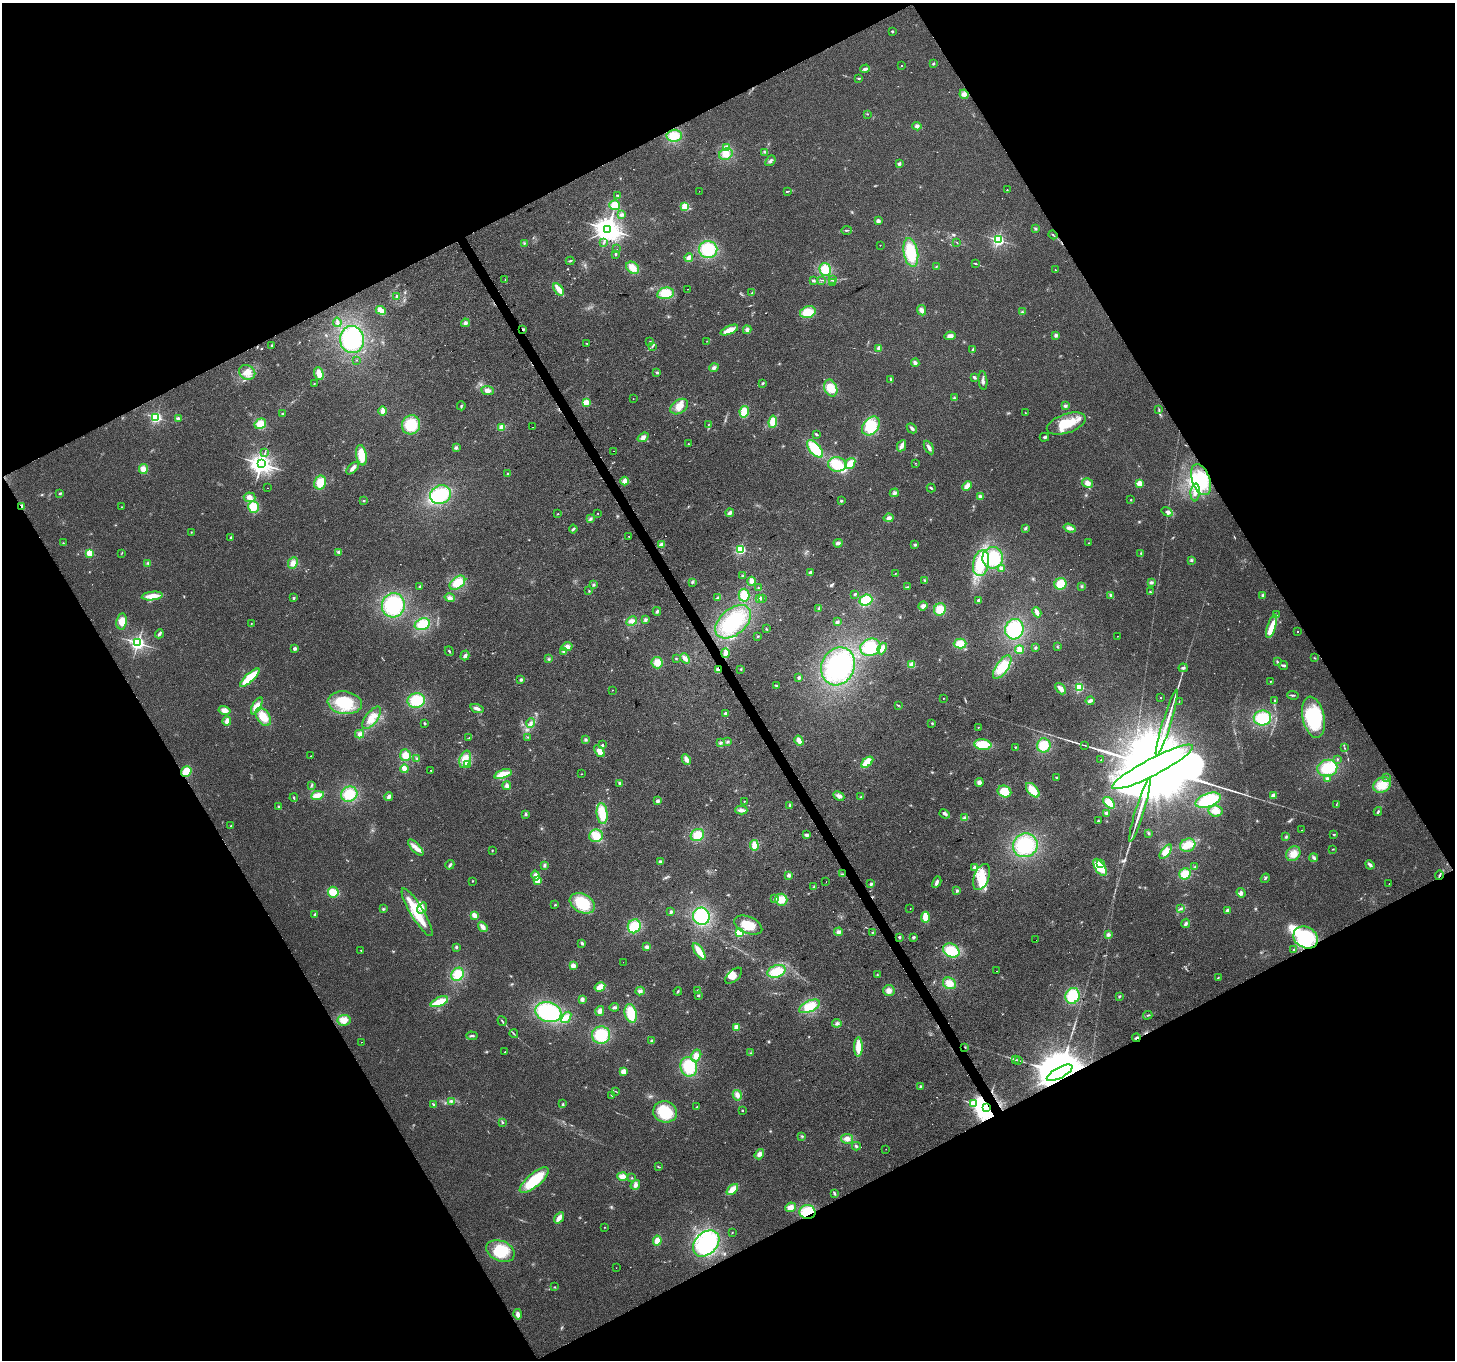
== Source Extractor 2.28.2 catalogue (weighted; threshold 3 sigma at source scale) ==
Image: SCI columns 1-5810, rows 108-5538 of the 5813 x 5705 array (HDU 1 of 3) = the unmasked area's bounding box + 8 px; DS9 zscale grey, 4 x 4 block average (1 PNG px = mean of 4 x 4 image px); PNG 1457 x 1362 px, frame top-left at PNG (2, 3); each listed source drawn as its Kron ellipse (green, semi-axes under 4 px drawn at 4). Shown black and unused: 47% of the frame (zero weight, under 2 of 3 exposures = <1% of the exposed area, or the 3 px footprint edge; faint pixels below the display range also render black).
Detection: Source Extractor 2.28.2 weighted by HDU 2 'WHT'. Background 0.035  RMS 0.0064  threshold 0.0286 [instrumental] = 3 sigma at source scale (4.5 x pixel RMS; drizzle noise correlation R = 1.50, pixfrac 1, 0.0396/0.0396 arcsec/px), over >= 5 px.
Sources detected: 597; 5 too faint to see at this stretch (4 x 4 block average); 8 inside a brighter object's white glare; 12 cosmic-ray / hot-pixel residue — neither listed nor drawn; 3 coinciding with a brighter row at this scale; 27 inside a brighter listed object's ellipse — not listed separately; of the other 542, all 500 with FLUX_AUTO >= 1.22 (the completeness limit of this list) listed and drawn (42 fainter detections not listed), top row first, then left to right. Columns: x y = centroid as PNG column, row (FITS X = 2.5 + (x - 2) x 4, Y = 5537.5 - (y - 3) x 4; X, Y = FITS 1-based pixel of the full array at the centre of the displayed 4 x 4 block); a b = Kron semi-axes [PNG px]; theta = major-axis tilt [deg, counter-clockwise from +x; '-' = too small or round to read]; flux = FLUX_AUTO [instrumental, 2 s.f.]
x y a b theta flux
892 31 2 2 - 13
933 64 2 2 - 14
901 66 2 2 - 3.2
865 69 5 3 - 9.3
859 78 4 2 - 3.4
964 94 5 4 - 16
868 114 2 2 - 1.9
917 126 4 4 - 11
674 136 7 6 - 51
727 148 2 2 - 130
764 152 3 2 - 3.4
726 154 7 5 27 32
770 161 6 3 50 8.2
899 164 2 2 - 38
1007 190 2 2 - 3.7
699 191 2 2 - 1.7
787 191 4 2 - 3.6
617 195 3 2 - 3.1
615 205 5 5 - 48
685 206 4 4 - 37
622 215 4 3 - 9.1
878 221 3 3 - 13
1035 228 3 3 - 4.9
608 229 4 3 - 4100
847 230 5 2 - 4.3
1053 235 5 2 - 4.2
998 240 2 2 - 850
604 242 2 2 - 2.1
957 242 2 2 - 1.3
524 243 2 2 - 2
880 245 2 2 - 2.5
617 249 2 2 - 5.4
708 250 9 8 - 150
911 253 15 7 -79 130
615 254 3 2 - 2.7
689 258 4 2 - 22
570 261 4 2 - 4.4
975 264 4 2 - 3.3
936 266 2 2 - 1.4
633 268 7 5 -43 38
825 269 7 5 -76 56
1055 270 2 2 - 1.2
505 280 2 2 - 1.5
822 280 4 2 - 2.6
832 280 3 2 - 3.7
813 281 3 2 - 6.5
833 282 3 2 - 4.3
559 289 7 3 -54 35
688 289 2 2 - 5.4
666 293 8 5 11 59
752 293 4 2 - 3.4
397 296 4 2 - 4.7
381 310 5 4 - 29
921 310 5 4 - 15
808 312 8 5 15 70
1022 312 3 2 - 4
337 322 4 3 - 7.3
465 323 4 4 - 9.4
523 329 3 2 - 5.2
729 330 9 3 23 47
747 330 4 4 - 11
950 336 6 4 12 15
1055 336 4 2 - 5.1
352 339 13 12 - 300
650 341 2 2 - 1.8
707 341 2 2 - 1.5
586 343 3 2 - 1.7
272 346 3 2 - 2.8
652 346 2 2 - 2
879 348 4 3 - 14
972 350 4 2 - 5.3
357 360 2 2 - 2.6
915 363 4 3 - 11
714 368 5 3 - 11
247 372 8 7 - 36
657 372 4 2 - 5.6
319 374 6 4 -70 35
974 377 3 2 - 7.1
890 380 4 2 - 5.4
983 380 9 3 -84 11
763 383 3 2 - 3.5
314 384 2 2 - 2.8
831 388 9 6 -66 44
487 390 6 4 -7 20
954 398 3 3 - 4.5
633 399 2 2 - 1.2
586 402 2 2 - 190
461 406 4 2 - 4.5
1065 406 2 2 - 11
679 407 10 6 36 42
1159 410 2 2 - 1.5
383 411 4 3 - 21
744 412 6 4 79 49
282 413 2 2 - 2.5
1025 413 3 2 - 1.8
156 417 2 2 - 630
178 418 4 3 - 7.2
773 422 6 4 83 50
260 424 6 5 - 40
1066 424 20 9 19 110
411 425 10 9 - 120
708 425 2 2 - 1.3
871 426 10 7 51 100
502 427 4 3 - 17
533 427 2 2 - 2.5
912 428 5 2 - 9.4
816 434 3 3 - 3.9
643 437 6 4 36 16
1044 437 5 2 - 5
688 444 2 2 - 3.8
902 446 6 3 63 18
456 448 2 2 - 35
929 448 7 3 -61 13
815 449 10 5 -49 110
614 451 2 2 - 3
265 453 2 2 - 1.5
361 455 10 5 -80 70
850 463 6 4 52 38
915 463 2 2 - 1.3
261 464 3 3 - 2700
837 464 9 7 -7 100
353 468 8 3 45 16
143 469 5 4 - 24
508 474 3 2 - 3.9
1201 480 16 9 -68 130
625 481 4 3 - 23
320 482 7 6 - 50
1088 483 5 5 - 20
1139 483 2 2 - 160
967 486 5 3 - 27
267 488 2 2 - 1.8
931 488 4 2 - 3.9
1195 492 9 4 86 21
894 493 4 3 - 9.2
60 494 2 2 - 17
440 495 10 9 - 150
980 496 4 3 - 8
250 497 6 5 - 16
1131 500 2 2 - 2.2
364 501 2 2 - 2.4
841 501 2 2 - 5.5
22 506 3 2 - 5.1
121 507 2 2 - 3.5
253 507 6 5 - 55
1167 512 6 4 -34 11
598 513 2 2 - 2.3
730 513 4 3 - 11
558 514 2 2 - 4.1
591 518 2 2 - 3.2
889 518 5 4 - 12
1025 528 4 2 - 5.3
1070 528 6 4 -18 16
573 529 4 2 - 5.3
191 532 2 2 - 2
629 536 2 2 - 8.8
231 537 3 2 - 3.1
63 543 2 2 - 1.8
838 543 4 3 - 12
1088 543 2 2 - 1.5
661 545 4 3 - 14
915 545 3 2 - 5.3
741 549 2 2 - 490
339 552 4 3 - 6.1
89 553 2 2 - 240
122 554 2 2 - 1.3
1141 554 2 2 - 2.2
993 558 11 10 - 150
1191 560 3 3 - 6.4
148 563 3 2 - 4
293 563 6 4 64 18
981 563 13 8 78 160
1002 568 4 4 - 9.5
810 573 4 3 - 9.7
895 574 2 2 - 1.8
743 576 2 2 - 1.9
925 580 3 2 - 2.4
751 581 4 3 - 24
692 582 3 2 - 4
457 583 9 5 38 61
1151 583 4 3 - 7.3
594 584 3 3 - 5.8
1060 584 6 5 - 64
1081 586 3 3 - 4.6
420 587 3 2 - 5.6
908 587 3 2 - 3.1
758 588 2 2 - 1.9
589 591 2 2 - 1.8
1150 592 3 2 - 3.5
855 594 3 2 - 4.8
744 595 6 5 - 49
1111 595 3 3 - 6.8
1263 595 3 3 - 7.7
152 596 10 4 6 51
294 598 2 2 - 19
450 598 5 4 - 12
718 598 3 3 - 7.1
760 598 4 2 - 9.7
762 599 2 2 - 2.9
866 600 6 5 - 92
979 600 2 2 - 42
393 605 12 11 - 220
923 606 5 3 - 15
819 608 3 2 - 3.2
940 609 6 6 - 56
657 611 4 2 - 5.6
1037 612 5 2 - 21
1276 615 4 2 - 5
645 620 4 3 - 6.3
122 621 8 5 81 49
632 621 6 4 30 14
733 622 21 13 41 210
837 622 3 2 - 8.9
251 624 2 2 - 2.1
422 624 8 5 21 80
1272 626 12 4 72 53
766 629 3 2 - 2.4
1014 629 10 9 - 190
1297 631 2 2 - 2.1
159 634 5 3 - 8.6
758 636 3 2 - 3
1117 636 2 2 - 1.4
138 643 2 2 - 1300
960 644 6 5 - 52
1057 646 2 2 - 2.2
567 647 5 4 - 18
870 647 10 8 22 120
295 648 2 2 - 40
882 648 6 4 68 28
1035 648 3 2 - 5.1
1019 650 4 4 - 20
449 651 5 2 - 3.8
564 651 4 3 - 8.9
726 653 5 3 - 23
465 655 5 3 - 10
685 658 6 4 -48 16
1315 658 2 2 - 2.4
549 659 3 2 - 3
676 659 2 2 - 2.1
1277 661 3 2 - 3.6
657 663 6 5 - 35
912 665 2 2 - 170
1283 665 5 2 - 6.5
838 666 19 16 64 310
1002 667 13 6 55 77
1183 668 4 3 - 7.4
741 669 2 2 - 2.9
718 670 3 3 - 17
799 677 2 2 - 35
250 678 13 4 42 93
521 680 3 3 - 7.1
1270 681 2 2 - 1.7
776 686 3 2 - 4.2
1079 687 2 2 - 400
1061 689 6 3 -47 21
612 690 2 2 - 2.1
1293 695 6 2 -2 4.8
943 698 2 2 - 3.7
1161 698 2 2 - 4.6
416 700 9 7 6 110
1275 700 2 2 - 2.1
1090 701 4 2 - 14
1179 702 3 2 - 2.3
345 703 17 11 -8 140
899 705 2 2 - 1.6
257 706 9 4 61 45
477 708 7 3 -19 15
224 710 6 3 -13 27
726 713 3 2 - 7
263 717 10 6 -55 71
1313 717 21 11 -78 250
372 718 13 6 53 42
1262 718 8 7 - 130
227 721 4 3 - 18
425 723 3 2 - 3.6
531 723 5 2 - 8.9
932 723 3 2 - 2.9
1167 723 34 2 73 55
978 727 2 2 - 3.4
359 734 4 3 - 11
527 737 2 2 - 2.1
469 738 3 2 - 2.1
585 739 3 3 - 6.2
727 741 2 2 - 3.4
799 741 5 3 - 30
720 743 4 3 - 6.4
602 745 2 2 - 12
983 745 8 5 -7 100
1044 745 7 7 - 76
1084 745 3 2 - 1.6
1015 747 2 2 - 7.2
1344 748 2 2 - 2.2
599 751 6 4 -53 27
405 755 6 5 - 33
311 756 2 2 - 1.7
417 759 4 2 - 4.4
465 759 9 5 72 47
686 759 6 4 -64 18
1337 759 2 2 - 4.7
1101 760 2 2 - 1.6
867 762 7 4 41 64
468 765 3 2 - 5.5
1153 767 45 8 27 180000
1327 768 10 8 14 110
404 769 4 3 - 29
431 770 2 2 - 4.3
186 772 6 5 - 50
503 774 9 4 18 57
582 774 2 2 - 2
1056 777 2 2 - 13
1387 778 3 2 - 4.8
1327 779 4 3 - 10
979 782 4 4 - 15
620 783 4 2 - 5
311 785 3 2 - 3.7
1382 785 9 7 28 56
507 786 4 3 - 14
1033 790 8 5 -47 63
1004 792 7 5 -23 65
349 794 8 7 - 97
317 795 6 4 11 32
1273 795 4 3 - 13
839 796 6 3 -27 16
389 797 5 3 - 10
861 797 4 2 - 5.6
294 798 4 2 - 4.4
1208 800 13 6 20 170
658 801 3 3 - 9.2
744 801 2 2 - 3
1109 803 7 4 -46 65
1336 805 2 2 - 1.5
789 806 3 2 - 3.7
278 807 2 2 - 2.8
741 810 6 3 0 15
1140 810 33 2 73 50
1216 811 7 5 -7 37
1378 811 4 2 - 5
602 813 10 5 -84 84
1107 813 4 3 - 7.2
526 814 3 2 - 5.2
945 814 5 2 - 6.9
965 818 4 3 - 8.1
1098 821 3 2 - 3.3
231 826 2 2 - 4.7
1302 830 2 2 - 2.2
1149 833 3 2 - 4.8
1334 834 2 2 - 3.3
697 835 7 6 - 60
806 835 4 3 - 8.3
596 836 7 6 - 54
1286 837 3 2 - 3.8
754 845 5 3 - 43
1025 845 12 11 - 200
1188 845 8 6 24 40
416 848 10 4 -47 25
1333 849 3 2 - 2.1
492 850 2 2 - 2
1166 852 8 4 51 36
1293 854 8 6 49 35
1314 858 4 3 - 7.7
660 862 3 3 - 7.3
1101 863 2 2 - 75
450 865 5 2 - 6.7
544 865 3 3 - 6.7
1370 865 5 3 - 12
975 867 3 2 - 13
1100 867 9 5 -56 74
1195 867 2 2 - 2.9
842 874 2 2 - 2.5
1185 874 6 5 - 55
536 875 5 3 - 19
789 875 3 3 - 11
1439 875 5 2 - 6.7
982 877 14 7 70 65
1265 878 5 2 - 5.1
472 881 2 2 - 2.2
537 881 4 3 - 26
826 882 2 2 - 11
937 882 6 3 61 12
871 884 3 3 - 6.6
1389 884 2 2 - 1.5
814 887 3 2 - 3.8
957 891 3 3 - 4.9
333 892 5 5 - 50
1241 893 5 4 - 12
775 899 2 2 - 3.7
781 900 6 6 - 42
582 903 13 9 -28 150
555 905 2 2 - 7.6
422 908 6 4 53 17
910 908 2 2 - 1.7
383 909 3 2 - 4.3
1181 909 4 2 - 4.6
1227 910 4 3 - 7.5
417 912 27 6 -59 99
671 912 3 3 - 5.3
315 915 3 2 - 9.9
474 915 4 3 - 27
701 916 8 8 - 210
925 917 5 4 - 49
1186 923 5 3 - 8
748 925 15 8 -23 84
634 926 7 6 - 84
483 927 5 3 - 19
739 932 2 2 - 380
838 932 4 4 - 9.9
873 932 3 2 - 2.9
1108 935 3 3 - 9.7
899 937 2 2 - 28
913 937 2 2 - 28
1306 937 13 10 -31 290
1036 940 2 2 - 1.4
582 943 4 3 - 6.5
456 947 3 2 - 5.2
647 947 4 3 - 9.7
1293 949 3 2 - 2.7
361 950 2 2 - 5.5
951 950 8 6 -27 110
699 951 9 3 -56 52
623 962 2 2 - 1.3
573 966 4 3 - 20
776 971 9 6 19 70
996 971 2 2 - 2.3
458 974 7 6 - 73
877 975 2 2 - 2.5
734 976 10 5 42 28
1218 978 2 2 - 2.3
949 983 7 5 -27 46
600 987 6 4 31 34
889 990 5 5 - 18
640 991 4 3 - 9.7
678 991 4 2 - 3.8
697 991 4 3 - 6
698 995 2 2 - 12
1073 996 8 7 - 120
1119 996 3 2 - 4.4
582 999 4 3 - 10
439 1002 9 4 22 72
809 1006 11 5 24 78
614 1007 4 3 - 7
600 1011 5 3 - 16
548 1012 13 9 -16 290
631 1013 9 6 -77 79
1148 1015 4 2 - 3.5
566 1017 6 4 53 25
344 1020 6 5 - 43
502 1021 5 2 - 4.8
837 1023 4 3 - 8
736 1027 4 3 - 17
514 1034 4 2 - 3.2
601 1035 9 8 - 130
472 1036 6 2 -1 6.4
1136 1038 4 2 - 4.2
651 1041 3 2 - 4.8
361 1042 2 2 - 1.3
858 1047 9 4 90 55
965 1047 3 2 - 2.6
505 1052 2 2 - 6.1
751 1053 2 2 - 2.1
696 1056 6 4 61 24
1015 1059 3 2 - 3.1
1018 1060 2 2 - 2
689 1067 10 8 -71 130
623 1071 2 2 - 130
1060 1073 14 5 28 51000
920 1086 3 2 - 3.3
615 1091 2 2 - 1.4
612 1095 3 2 - 2.8
737 1095 5 4 - 18
451 1101 3 2 - 5.9
973 1103 4 2 - 160
434 1104 3 2 - 4.4
563 1104 3 2 - 2.3
697 1107 2 2 - 5
987 1108 3 3 - 6100
742 1110 2 2 - 8
665 1112 12 10 -14 140
502 1122 4 2 - 4.6
802 1136 3 2 - 3.9
847 1139 6 5 - 18
856 1146 4 3 - 6.1
886 1149 2 2 - 2
759 1154 5 4 - 15
658 1166 3 2 - 2.6
622 1177 5 4 - 20
632 1178 2 2 - 2
534 1180 18 6 40 170
635 1185 5 3 - 14
732 1189 7 4 45 41
834 1193 3 2 - 5.9
790 1207 5 4 - 25
807 1212 8 7 - 78
559 1218 6 3 53 27
604 1227 2 2 - 1.5
732 1232 2 2 - 1.6
657 1241 5 4 - 36
706 1243 15 11 43 150
500 1251 15 10 -22 84
616 1268 2 2 - 4.6
554 1287 2 2 - 2.2
518 1314 5 3 - 18
Overlapping masked pixels (flux is a lower limit): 10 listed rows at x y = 523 329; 1201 480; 22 506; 718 670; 186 772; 1439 875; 1136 1038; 1060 1073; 987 1108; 807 1212
Diffuse or blended objects may show on this block-average render without a row.